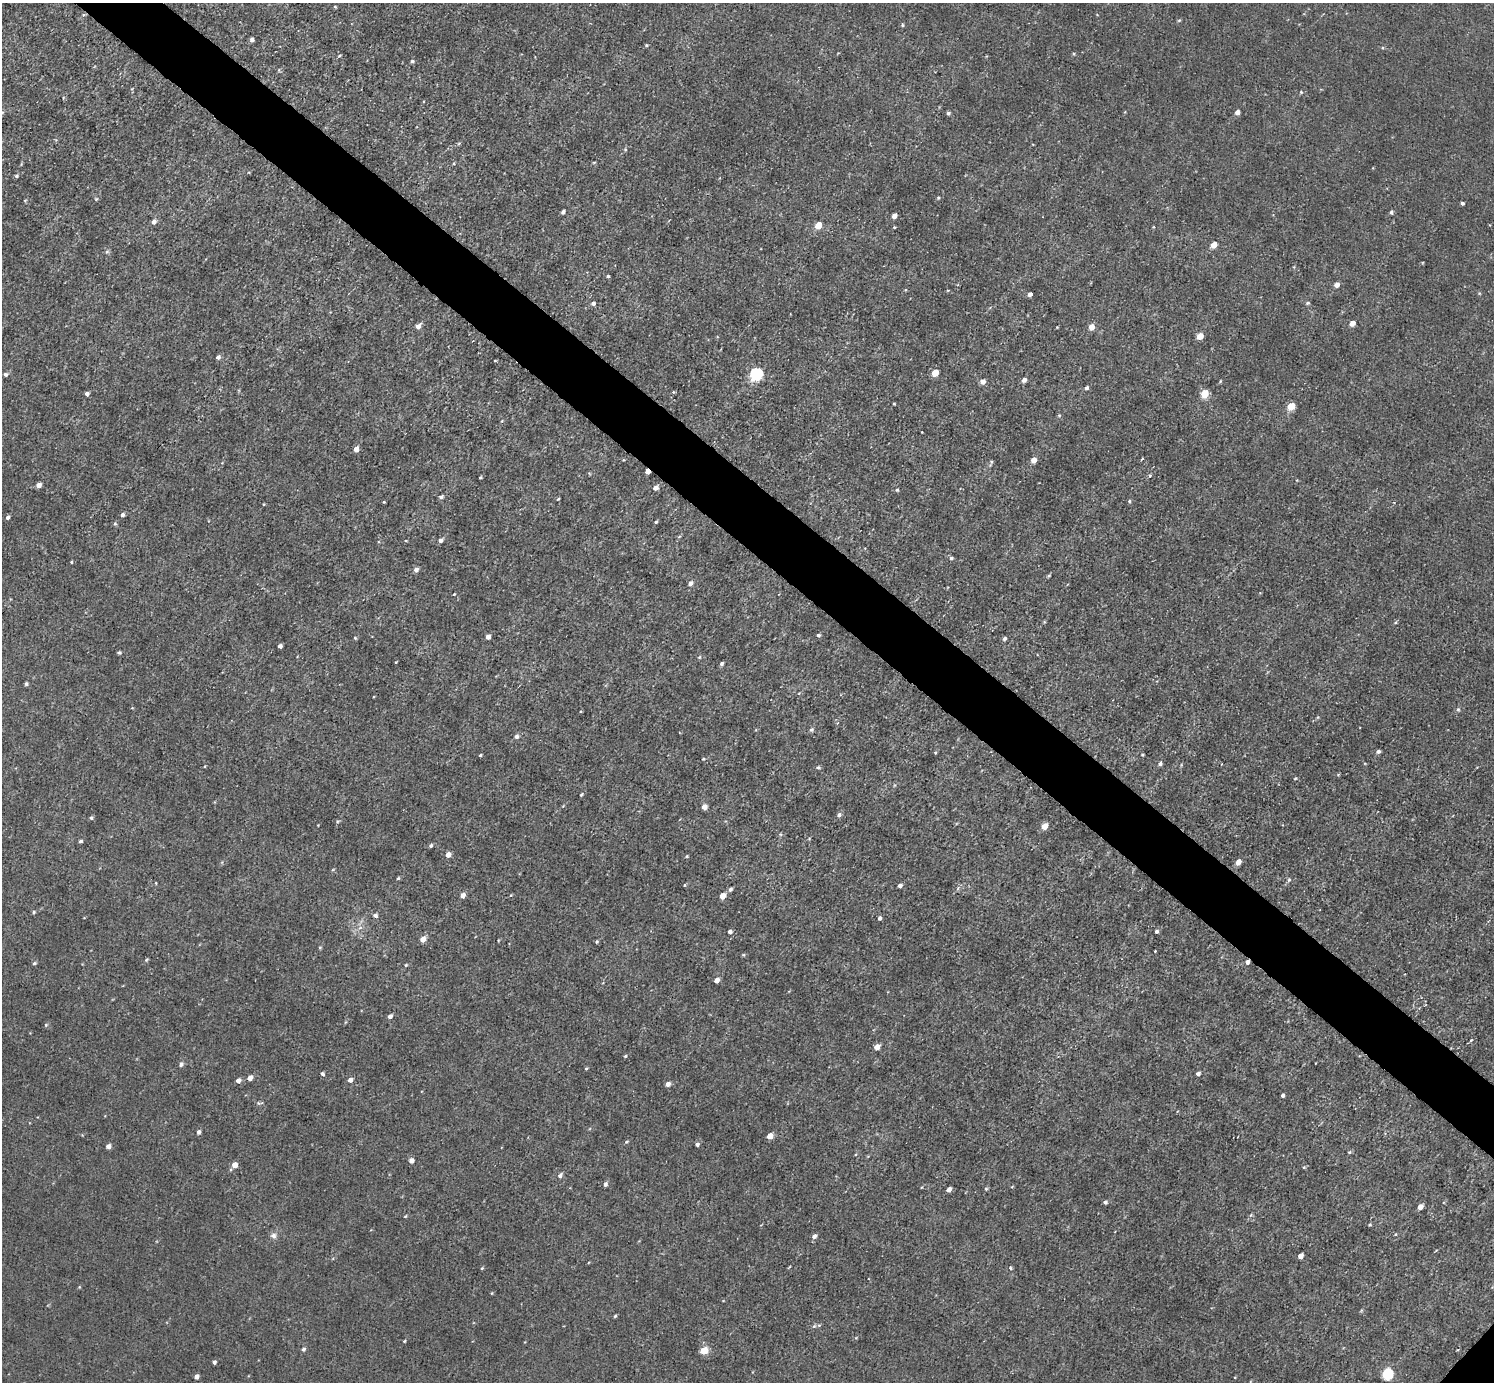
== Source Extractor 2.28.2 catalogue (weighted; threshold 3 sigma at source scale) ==
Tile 11 of 4 x 4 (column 3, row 3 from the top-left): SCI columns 2985-4476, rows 1538-2917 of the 5970 x 5973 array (HDU 1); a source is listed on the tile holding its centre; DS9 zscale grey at full resolution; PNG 1496 x 1384 px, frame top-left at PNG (2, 3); no overlay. Shown black and unused: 5% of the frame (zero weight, under 3 of 5 exposures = <1% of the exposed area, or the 3 px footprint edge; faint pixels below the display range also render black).
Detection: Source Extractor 2.28.2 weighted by HDU 2 'WHT'; one run over the whole footprint, this tile lists its part. Background 0.00405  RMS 0.006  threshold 0.0269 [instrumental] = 3 sigma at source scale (4.5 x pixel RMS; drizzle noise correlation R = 1.50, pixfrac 1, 0.05/0.05 arcsec/px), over >= 5 px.
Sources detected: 205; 1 inside a brighter listed object's ellipse — not listed separately; the other 204 listed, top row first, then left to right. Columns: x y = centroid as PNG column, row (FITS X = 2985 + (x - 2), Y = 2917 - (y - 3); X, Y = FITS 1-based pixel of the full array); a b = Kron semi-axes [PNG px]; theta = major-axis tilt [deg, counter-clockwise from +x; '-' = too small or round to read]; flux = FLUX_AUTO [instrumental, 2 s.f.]
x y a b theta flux
335 7 4 3 - 0.71
84 15 6 3 8 0.84
1179 20 5 4 - 0.81
903 25 5 4 - 0.83
252 39 4 4 - 2.5
646 45 4 3 - 0.83
1074 54 5 3 - 0.62
339 55 4 3 - 0.74
412 61 5 4 - 0.91
279 70 6 3 72 0.7
1301 92 5 5 - 0.84
2 112 5 4 - 1
1237 112 4 4 - 3.6
948 113 4 4 - 1.4
459 143 5 4 - 0.8
625 149 5 4 - 0.85
594 162 5 3 - 0.66
16 176 4 4 - 1.3
938 198 4 4 - 0.74
96 199 5 5 - 0.8
25 200 5 3 - 0.55
1462 203 4 3 - 1.6
563 212 4 3 - 1.9
1391 212 5 4 - 1.3
894 216 4 4 - 4.3
153 222 6 5 - 2.9
818 225 5 4 - 15
894 227 3 3 - 0.64
1153 227 3 3 - 0.59
1214 245 5 4 - 7.5
107 252 7 5 66 1.3
608 276 3 3 - 1.2
1337 285 5 4 - 4
905 290 4 4 - 0.64
1030 294 4 4 - 2.7
593 303 5 5 - 1.9
1308 303 5 4 - 1
1352 323 5 4 - 5.4
418 326 6 5 - 4
1057 327 4 3 - 0.52
1091 327 5 4 - 6.8
1200 336 5 4 - 9.2
218 357 5 5 - 2.1
495 361 4 3 - 0.52
935 373 5 4 - 14
5 374 5 5 - 1.5
756 374 6 6 - 100
1024 380 5 4 - 2.9
983 381 5 5 - 3.4
1220 381 4 3 - 0.65
1087 388 4 4 - 1.7
87 394 5 4 - 1.9
1204 394 5 5 - 21
894 404 3 3 - 0.73
1291 406 5 5 - 16
1059 415 5 4 - 0.75
501 421 5 3 - 0.57
356 449 5 4 - 5.9
1142 459 3 2 - 0.76
1034 460 5 4 - 5.8
991 462 5 3 - 0.9
647 471 4 3 - 6.9
589 473 5 4 - 0.67
1150 476 5 4 - 0.99
480 478 3 3 - 0.97
38 485 4 4 - 4.6
655 488 5 4 - 4
897 490 4 4 - 0.83
441 497 4 3 - 2.1
558 499 4 3 - 0.7
1129 501 5 4 - 0.94
384 502 3 3 - 0.62
264 504 3 2 - 0.52
122 515 5 4 - 1.9
7 517 4 4 - 2.1
656 522 4 3 - 1.2
115 524 5 5 - 1
441 540 5 4 - 2.4
406 541 4 2 - 0.49
951 558 5 4 - 1.5
71 562 3 3 - 0.72
416 569 6 5 - 2.6
1049 576 5 4 - 0.83
690 583 5 5 - 2.7
454 594 3 2 - 0.56
1395 622 5 3 - 0.78
818 635 5 4 - 1
488 637 4 4 - 3.4
355 638 4 4 - 0.91
1004 638 5 4 - 1.3
280 646 4 4 - 2.4
119 652 4 3 - 1.1
699 657 5 4 - 0.78
396 662 3 2 - 0.53
721 664 4 4 - 1.8
26 684 4 4 - 1.3
799 693 5 3 - 0.55
132 708 4 3 - 0.51
1458 709 6 5 - 1.1
580 712 4 3 - 0.58
1318 717 6 3 70 0.7
811 729 7 4 20 1.1
516 736 6 5 - 2
1378 751 4 3 - 1.9
935 753 5 3 - 0.63
480 755 3 3 - 0.96
1142 755 4 3 - 0.59
703 759 4 3 - 0.53
1160 764 5 4 - 1.7
205 766 3 3 - 0.62
818 768 5 4 - 1.4
1295 778 4 4 - 0.64
895 785 5 3 - 0.72
581 794 4 3 - 0.77
704 807 5 4 - 4.5
839 815 6 5 - 1.7
91 818 4 4 - 1.4
337 821 6 3 8 0.79
318 825 3 2 - 0.47
1044 826 5 5 - 7.8
780 834 5 5 - 0.88
80 841 4 4 - 1.6
431 845 5 4 - 1.2
448 855 5 4 - 5
687 856 5 3 - 0.64
1238 862 5 4 - 5.6
398 878 4 4 - 0.87
1289 880 5 3 - 0.8
156 883 4 3 - 0.48
684 885 4 3 - 0.56
900 886 4 4 - 2.7
730 889 5 4 - 1.5
463 895 5 5 - 3.8
511 895 4 3 - 0.57
722 896 5 4 - 8
34 912 5 4 - 1
375 915 5 5 - 1.9
879 918 4 3 - 1.8
360 928 7 4 3 1.6
1156 931 4 4 - 1.4
730 932 4 4 - 2.2
423 939 5 5 - 6
596 941 3 3 - 1
320 947 4 4 - 0.72
1155 951 3 3 - 0.57
743 955 5 4 - 0.75
146 960 5 3 - 0.81
1247 962 5 4 - 2.6
34 963 5 4 - 1.1
406 965 5 4 - 0.7
716 980 5 4 - 4.8
390 1016 4 4 - 2.6
46 1025 5 4 - 0.88
877 1047 5 4 - 7.1
625 1056 4 3 - 0.85
181 1064 6 5 - 1.8
586 1068 4 3 - 0.82
322 1074 4 3 - 1.8
1198 1074 4 4 - 2.5
250 1078 5 4 - 4.4
350 1080 5 4 - 3.6
238 1081 5 4 - 3.3
668 1084 5 4 - 3.4
1282 1095 4 3 - 1.7
259 1103 10 4 8 1.2
198 1132 5 4 - 2.1
770 1136 5 4 - 6.9
626 1142 5 4 - 0.89
697 1144 5 4 - 1.9
108 1146 4 4 - 3.5
1349 1152 6 4 21 0.98
855 1155 4 3 - 0.6
411 1161 5 5 - 3.4
235 1165 4 4 - 6.7
1304 1167 5 4 - 0.88
560 1175 6 5 - 2.2
605 1184 5 4 - 1.9
1012 1187 4 4 - 0.57
949 1189 4 4 - 3.6
986 1189 4 4 - 0.9
1105 1202 4 4 - 1.5
1420 1207 5 4 - 4.6
1251 1215 5 5 - 0.86
405 1216 5 3 - 0.63
761 1225 4 2 - 0.42
1370 1225 4 4 - 0.86
1395 1234 4 3 - 0.72
274 1236 9 9 - 2.8
814 1236 6 5 - 2.5
1300 1256 5 4 - 4.6
482 1268 5 3 - 0.69
1010 1268 5 4 - 0.9
79 1287 4 4 - 0.56
492 1293 5 3 - 0.52
615 1316 4 3 - 0.9
814 1326 6 5 - 1.1
856 1338 5 3 - 0.6
404 1341 3 3 - 0.66
303 1349 5 4 - 1.5
704 1351 5 5 - 18
214 1362 4 3 - 1.8
1387 1374 6 5 - 69
197 1376 4 4 - 2.6
1235 1377 4 3 - 0.46
Overlapping masked pixels (flux is a lower limit): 3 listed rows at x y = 84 15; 647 471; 1247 962
Isophote crosses this tile's border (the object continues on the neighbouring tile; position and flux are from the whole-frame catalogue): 1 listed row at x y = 2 112